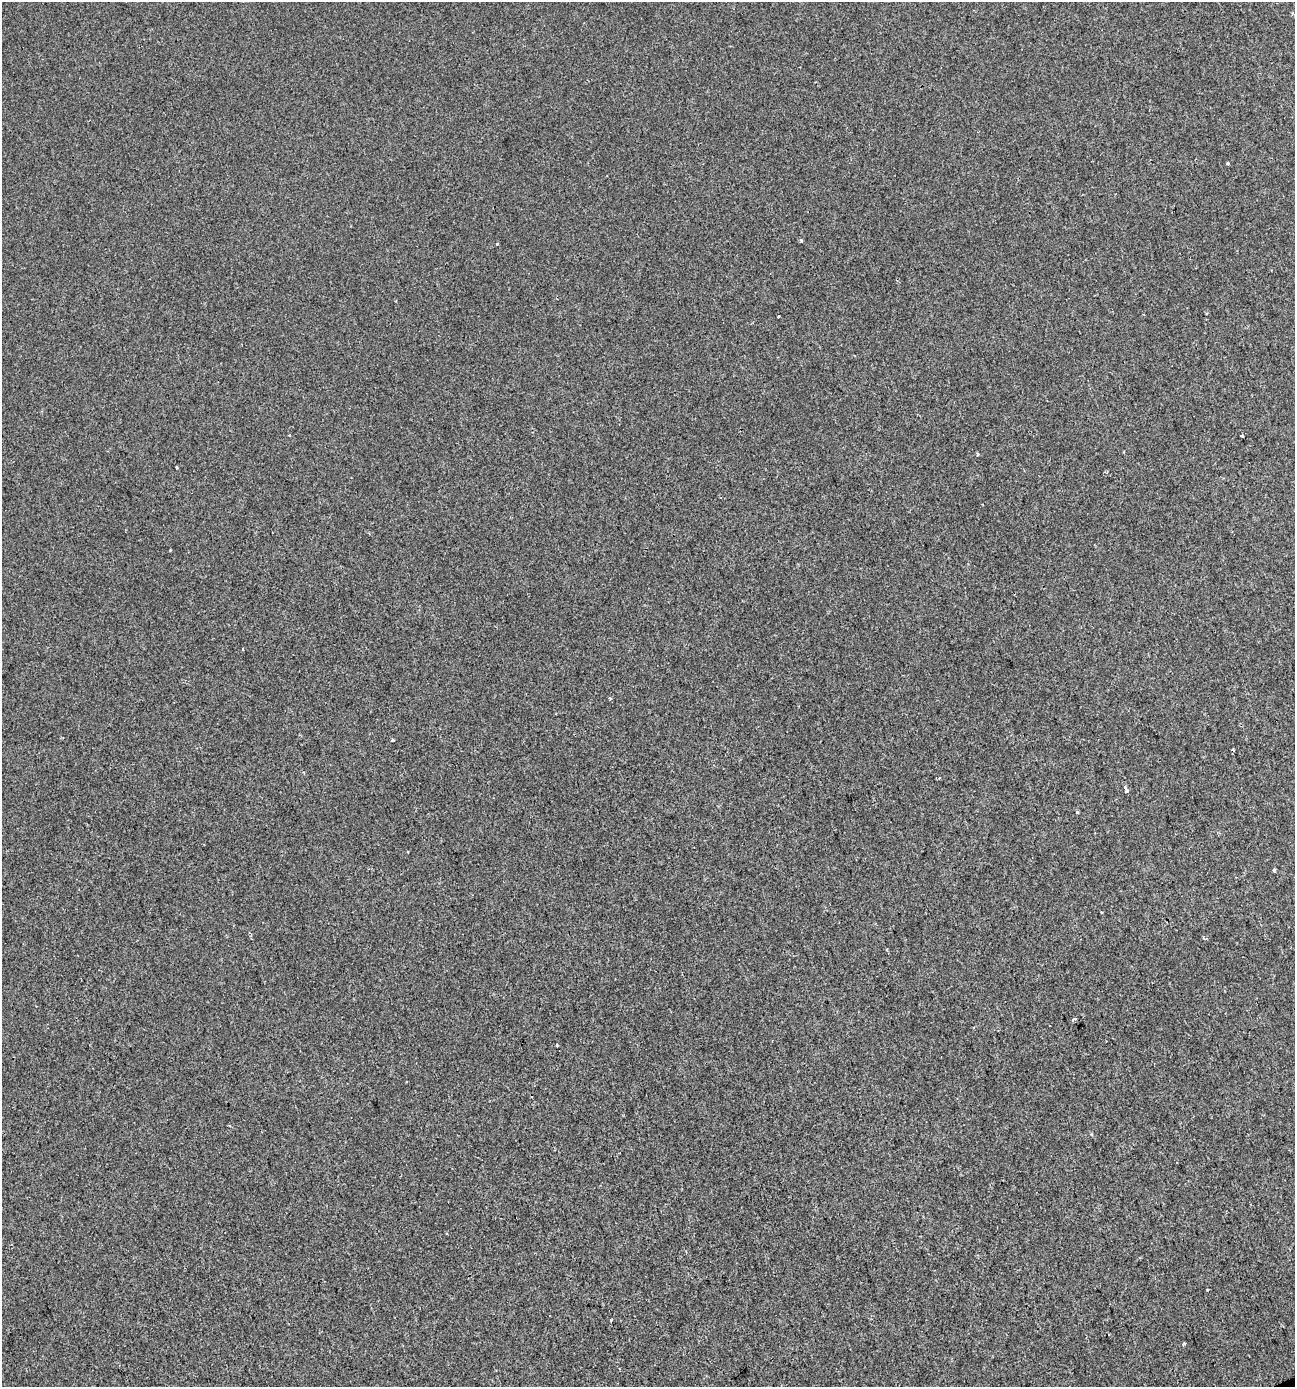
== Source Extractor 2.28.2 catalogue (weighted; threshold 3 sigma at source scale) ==
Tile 6 of 4 x 4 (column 2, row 2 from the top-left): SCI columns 1371-2663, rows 2770-4154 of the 5383 x 5538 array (HDU 1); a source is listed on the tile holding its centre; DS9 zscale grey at full resolution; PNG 1297 x 1389 px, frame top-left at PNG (2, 2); no overlay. Shown black and unused: <1% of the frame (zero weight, under 2 of 3 exposures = <1% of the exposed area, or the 3 px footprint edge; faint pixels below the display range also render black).
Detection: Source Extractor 2.28.2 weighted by HDU 2 'WHT'; one run over the whole footprint, this tile lists its part. Background -1.12e-04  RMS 0.0051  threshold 0.0231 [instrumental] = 3 sigma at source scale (4.5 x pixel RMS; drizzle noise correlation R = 1.50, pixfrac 1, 0.0396/0.0396 arcsec/px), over >= 5 px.
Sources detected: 21; all 21 listed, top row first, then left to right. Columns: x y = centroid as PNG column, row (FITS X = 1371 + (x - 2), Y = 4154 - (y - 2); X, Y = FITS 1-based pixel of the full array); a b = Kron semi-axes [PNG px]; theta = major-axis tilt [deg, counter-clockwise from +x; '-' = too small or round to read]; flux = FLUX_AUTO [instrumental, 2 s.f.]
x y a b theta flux
1227 164 3 3 - 1.3
497 244 3 3 - 0.42
778 316 3 3 - 0.87
1242 435 3 3 - 1.5
977 454 4 3 - 0.61
177 467 3 3 - 3.9
243 649 3 2 - 0.58
610 698 4 3 - 0.63
393 740 3 3 - 1.2
939 778 3 3 - 0.43
1125 787 3 3 - 1.5
1127 790 3 3 - 1.3
1077 812 3 3 - 0.64
408 852 2 2 - 0.49
1274 870 3 3 - 0.85
1101 912 3 2 - 0.38
1074 1019 4 3 - 1.2
556 1045 3 2 - 0.46
229 1126 3 2 - 0.45
1207 1290 3 2 - 0.64
1184 1344 3 3 - 1.9
Unlisted compact peaks at least as high as the median listed source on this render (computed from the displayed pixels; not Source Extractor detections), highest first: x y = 801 241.